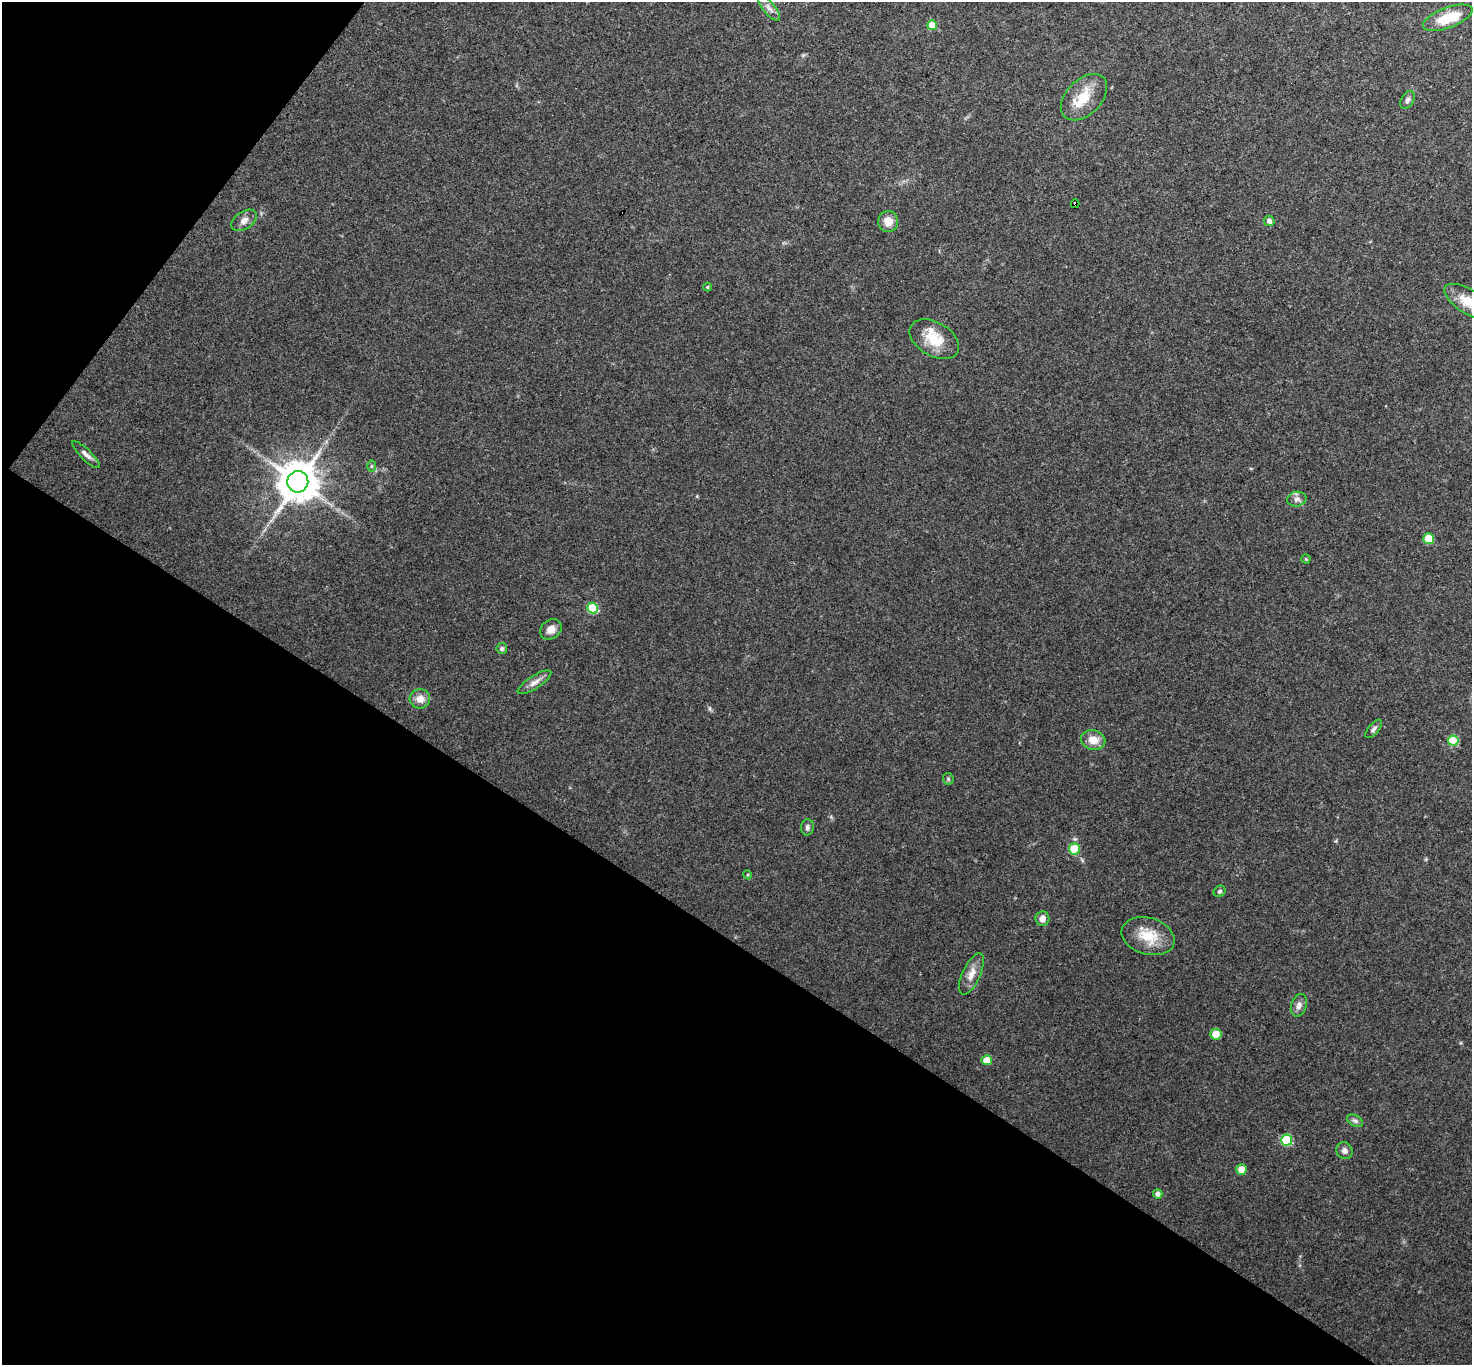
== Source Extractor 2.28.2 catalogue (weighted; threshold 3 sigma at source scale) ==
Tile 9 of 4 x 4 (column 1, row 3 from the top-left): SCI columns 1-1470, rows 1511-2873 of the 5882 x 5888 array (HDU 1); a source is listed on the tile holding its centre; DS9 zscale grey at full resolution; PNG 1474 x 1367 px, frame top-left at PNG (2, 2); each listed source drawn as its Kron ellipse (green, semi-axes under 4 px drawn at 4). Shown black and unused: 35% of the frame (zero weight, under 3 of 4 exposures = <1% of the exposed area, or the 3 px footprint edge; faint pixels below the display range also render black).
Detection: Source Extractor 2.28.2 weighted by HDU 2 'WHT'; one run over the whole footprint, this tile lists its part. Background 0.0664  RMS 0.0077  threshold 0.0347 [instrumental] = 3 sigma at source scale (4.5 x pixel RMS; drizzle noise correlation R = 1.50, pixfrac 1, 0.05/0.05 arcsec/px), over >= 5 px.
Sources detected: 44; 1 cosmic-ray / hot-pixel residue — neither listed nor drawn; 1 inside a brighter listed object's ellipse — not listed separately; the other 42 listed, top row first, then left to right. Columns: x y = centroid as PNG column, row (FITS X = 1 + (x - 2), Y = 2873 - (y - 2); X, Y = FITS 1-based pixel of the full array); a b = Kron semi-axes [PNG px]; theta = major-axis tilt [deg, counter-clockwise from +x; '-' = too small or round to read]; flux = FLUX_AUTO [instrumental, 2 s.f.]
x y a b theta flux
769 8 16 6 -51 4
1448 18 26 10 21 21
932 25 5 5 - 15
1084 97 28 17 45 19
1407 100 10 6 58 2.1
1075 204 4 3 - 5.6
244 220 14 8 34 4.3
888 221 10 10 - 7.6
1269 221 5 5 - 2.5
707 287 4 3 - 1
1469 302 28 12 -31 15
934 339 27 17 -30 19
86 455 18 5 -44 3.7
371 466 6 4 88 1
298 482 11 10 - 2400
1297 499 10 7 8 3
1429 538 5 5 - 15
1306 559 4 4 - 0.79
593 608 5 5 - 33
551 629 11 9 37 5.3
502 648 5 5 - 1.6
534 682 19 6 33 4.7
420 699 10 9 - 6.1
1374 729 11 5 49 2.2
1093 740 12 10 -14 8.6
1453 741 5 5 - 32
948 779 6 5 - 1.2
807 827 8 6 86 1.9
1074 849 5 5 - 23
748 875 4 3 - 0.71
1220 891 6 5 - 1.5
1042 919 7 7 - 4.1
1148 936 27 18 -16 19
971 974 22 9 66 7.7
1299 1005 11 7 72 3.6
1216 1034 5 5 - 11
987 1060 5 5 - 9.8
1355 1121 8 5 -30 2.1
1287 1140 5 5 - 45
1345 1151 9 7 -53 3.2
1241 1169 5 5 - 8.8
1158 1194 4 4 - 2.8
Overlapping masked pixels (flux is a lower limit): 1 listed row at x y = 1075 204
Isophote crosses this tile's border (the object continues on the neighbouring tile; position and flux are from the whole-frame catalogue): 1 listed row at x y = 1469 302